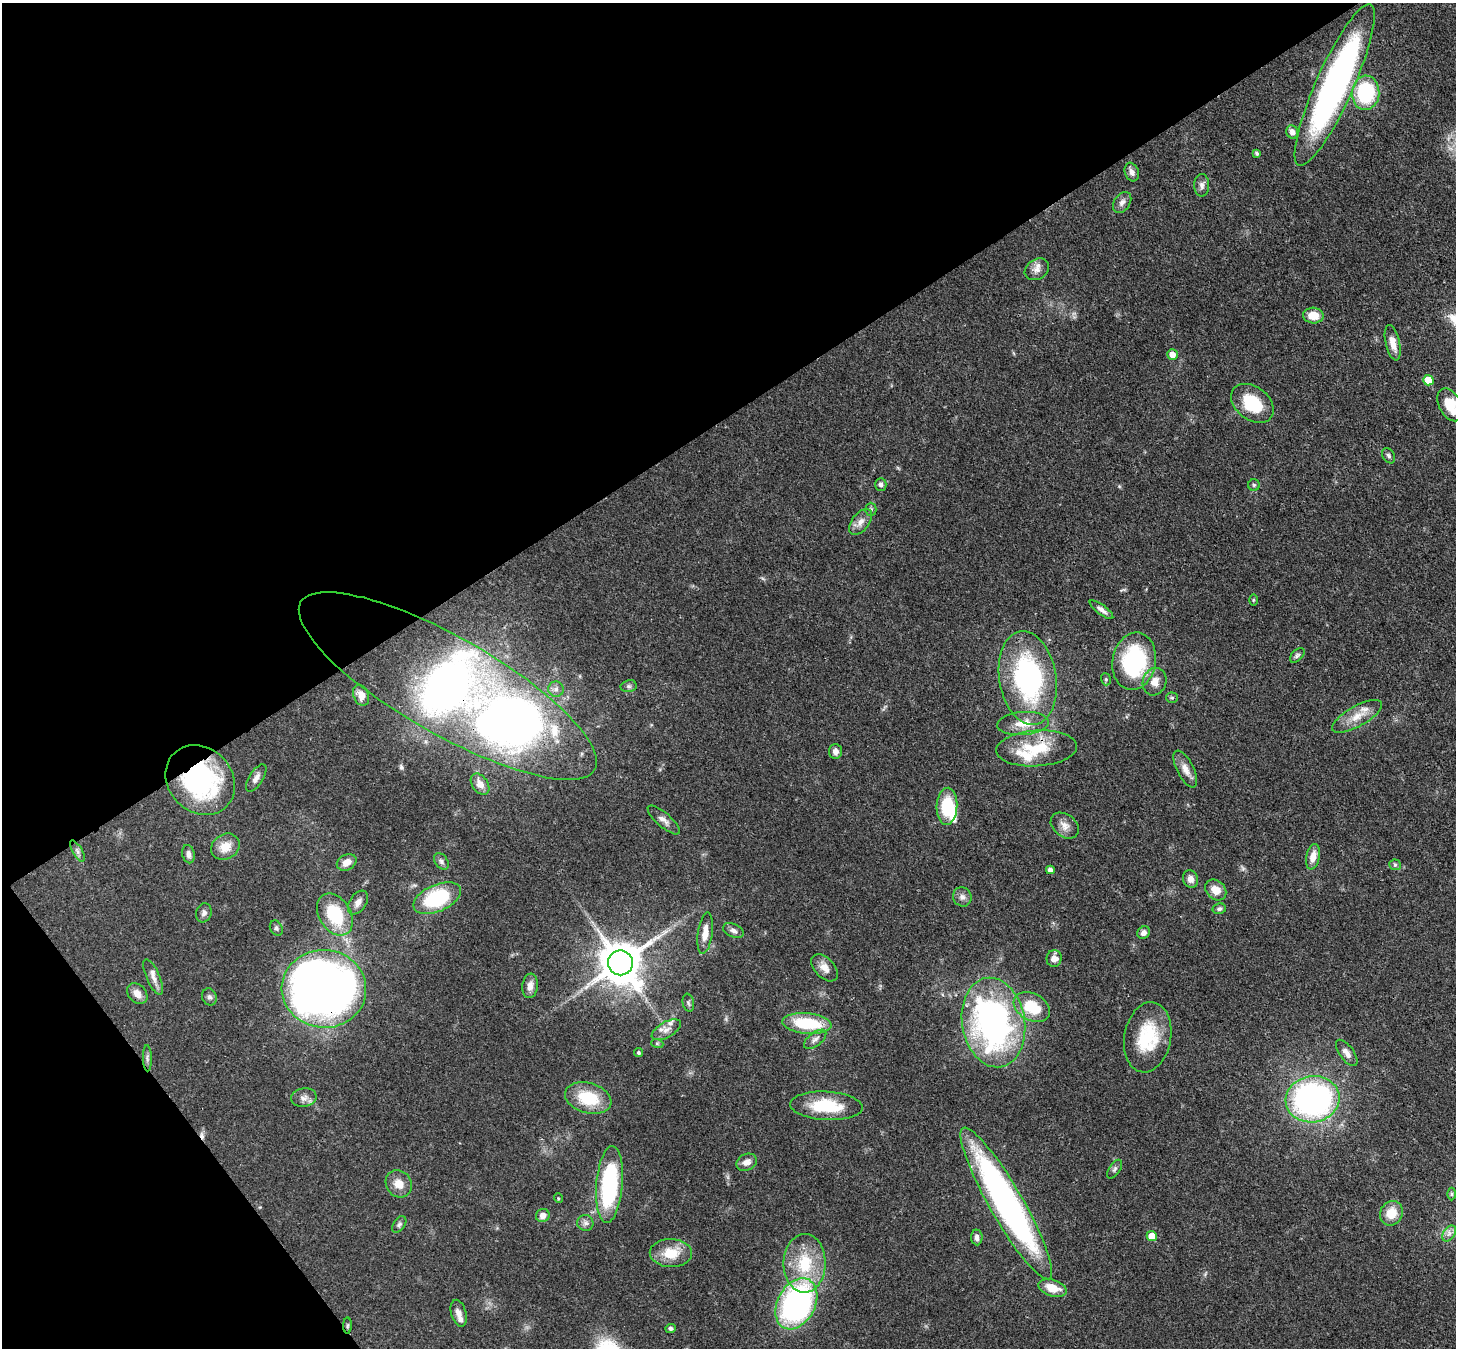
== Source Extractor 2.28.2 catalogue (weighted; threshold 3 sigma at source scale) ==
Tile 5 of 4 x 4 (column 1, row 2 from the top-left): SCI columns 77-1530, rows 3040-4385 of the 5968 x 5940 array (HDU 1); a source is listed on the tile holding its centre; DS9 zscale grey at full resolution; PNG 1458 x 1350 px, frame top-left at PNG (2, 3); each listed source drawn as its Kron ellipse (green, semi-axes under 4 px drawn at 4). Shown black and unused: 35% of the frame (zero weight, under 3 of 4 exposures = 7% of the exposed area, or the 3 px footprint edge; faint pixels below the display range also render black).
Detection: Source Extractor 2.28.2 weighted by HDU 2 'WHT'; one run over the whole footprint, this tile lists its part. Background 0.0727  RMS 0.0038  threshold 0.0173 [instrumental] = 3 sigma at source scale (4.5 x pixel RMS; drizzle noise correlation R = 1.50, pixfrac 1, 0.05/0.05 arcsec/px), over >= 5 px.
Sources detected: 115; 2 inside a brighter object's white glare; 1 cosmic-ray / hot-pixel residue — neither listed nor drawn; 6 inside a brighter listed object's ellipse — not listed separately; the other 106 listed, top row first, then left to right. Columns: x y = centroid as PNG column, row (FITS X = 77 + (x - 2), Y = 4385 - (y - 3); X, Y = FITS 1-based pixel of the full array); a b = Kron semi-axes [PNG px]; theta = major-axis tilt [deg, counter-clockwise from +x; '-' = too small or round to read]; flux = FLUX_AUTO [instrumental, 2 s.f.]
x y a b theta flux
1335 85 88 18 66 130
1366 93 17 13 87 30
1292 132 7 5 -65 2.1
1257 153 4 3 - 0.74
1132 172 9 7 -70 1.7
1202 185 11 7 89 1.6
1122 202 11 7 55 1.8
1037 269 13 10 33 2.6
1313 316 10 8 -3 6.2
1393 343 18 7 -77 3.9
1172 354 5 5 - 3.3
1428 380 5 5 - 8.1
1252 403 24 16 -38 16
1450 405 18 11 -62 10
1389 456 8 6 -57 0.96
881 484 6 5 - 1.2
1254 485 5 5 - 0.66
871 509 6 5 - 0.78
861 522 15 8 53 2.9
1253 600 5 3 - 0.44
1101 610 14 4 -37 1.9
1297 655 9 5 45 0.98
1134 661 29 21 79 41
1028 678 47 28 -81 68
1106 679 6 4 -71 0.58
1155 682 14 11 71 4
448 686 169 48 -30 460
629 686 8 6 12 0.95
556 689 8 7 - 1.4
361 695 11 7 -69 3.3
1172 698 5 5 - 0.54
1357 716 28 10 29 6.1
1023 724 26 11 4 6.5
1036 748 40 18 4 17
835 752 7 6 - 1.7
1185 769 20 8 -63 3.4
256 778 15 7 57 2.1
200 780 37 32 -45 60
480 784 12 8 -54 3.1
947 806 19 10 86 17
664 820 20 7 -41 2.3
1065 826 15 11 -38 3
225 847 15 12 31 5.7
77 851 12 5 -59 1.3
188 854 9 6 -79 1.7
1313 857 13 7 79 3.6
441 861 9 6 -53 1.1
347 862 10 7 28 3.1
1395 865 5 5 - 0.68
1050 870 4 4 - 1.8
1191 879 9 7 -72 2.3
1216 890 12 9 -43 4.6
962 897 10 9 - 1.9
437 898 25 13 23 28
358 903 13 8 57 2.3
1219 909 6 5 - 0.96
204 913 10 7 70 1.4
335 914 23 15 -58 20
276 928 8 6 -62 0.91
733 931 11 6 -24 1.6
705 933 21 7 82 4.7
1144 933 7 6 - 1.6
1054 958 8 7 - 2.9
620 963 12 12 - 1400
825 968 16 9 -46 3.5
153 977 19 6 -66 2.7
530 986 12 7 83 2.8
324 989 42 39 -3 390
137 994 12 8 -48 3.2
209 997 9 7 -69 1.2
688 1003 9 5 -79 0.88
1032 1007 19 13 -29 13
993 1022 45 31 -80 140
807 1023 25 10 -5 20
666 1030 16 8 30 2.8
1148 1037 35 23 80 21
815 1039 13 6 38 1.8
657 1043 6 4 -19 0.49
639 1053 5 4 - 0.71
1347 1053 15 7 -54 2.5
147 1058 13 4 -88 1.1
304 1098 13 9 9 2.3
588 1098 23 15 -15 16
1313 1099 27 23 10 120
826 1106 36 14 -3 18
747 1162 10 8 26 2.6
1115 1169 10 5 56 1
399 1184 14 12 -54 4.7
609 1184 39 13 85 45
1452 1194 6 4 -90 0.5
558 1198 5 3 - 0.35
1006 1203 87 16 -60 140
1391 1213 12 11 - 6.6
543 1215 7 6 - 2.5
585 1223 8 8 - 1.4
399 1224 9 5 54 0.95
1449 1234 9 6 57 1.6
1152 1236 5 5 - 5
977 1237 8 5 -86 1.4
671 1253 21 14 -2 8.9
805 1263 29 21 90 19
1052 1288 15 8 -17 6.2
796 1304 27 19 62 100
459 1313 13 7 -75 2.6
347 1326 8 4 89 0.53
671 1328 5 4 - 0.99
Overlapping masked pixels (flux is a lower limit): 6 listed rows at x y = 1335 85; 448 686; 200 780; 324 989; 1006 1203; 347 1326
Isophote crosses this tile's border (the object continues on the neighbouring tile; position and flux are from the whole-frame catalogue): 1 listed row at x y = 1450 405